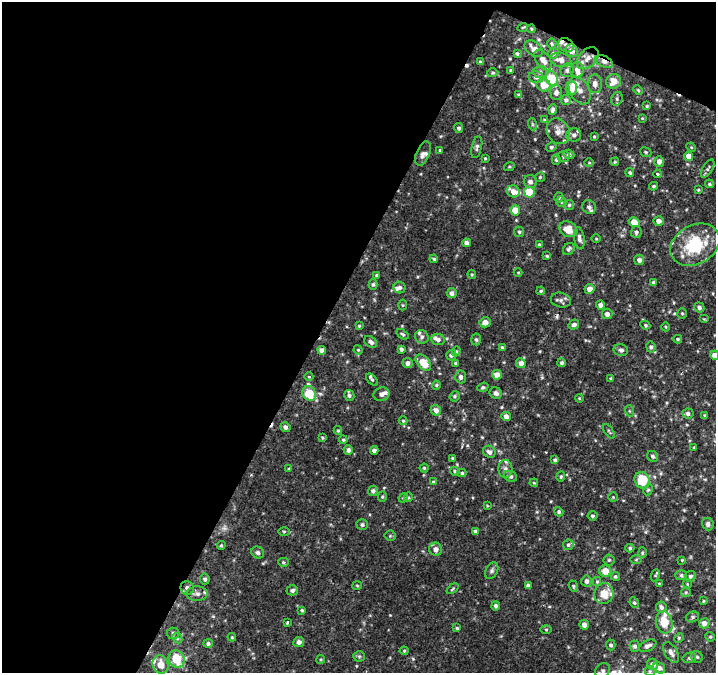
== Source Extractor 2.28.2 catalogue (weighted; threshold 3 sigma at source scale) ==
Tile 1 of 2 x 2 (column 1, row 1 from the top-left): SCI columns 1-714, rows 727-1397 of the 1427 x 1450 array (HDU 1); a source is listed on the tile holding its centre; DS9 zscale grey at full resolution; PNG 718 x 675 px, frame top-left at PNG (2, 2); each listed source drawn as its Kron ellipse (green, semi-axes under 4 px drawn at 4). Shown black and unused: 47% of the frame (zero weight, under 2 of 3 exposures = <1% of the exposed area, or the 3 px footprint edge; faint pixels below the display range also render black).
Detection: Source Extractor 2.28.2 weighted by HDU 2 'WHT'; one run over the whole footprint, this tile lists its part. Background 0.00346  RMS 0.0023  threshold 0.0104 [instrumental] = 3 sigma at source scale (4.5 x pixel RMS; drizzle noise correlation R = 1.50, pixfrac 1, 0.0396/0.0396 arcsec/px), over >= 5 px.
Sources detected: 264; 1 too faint to see at this stretch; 2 cosmic-ray / hot-pixel residue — neither listed nor drawn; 18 inside a brighter listed object's ellipse — not listed separately; the other 243 listed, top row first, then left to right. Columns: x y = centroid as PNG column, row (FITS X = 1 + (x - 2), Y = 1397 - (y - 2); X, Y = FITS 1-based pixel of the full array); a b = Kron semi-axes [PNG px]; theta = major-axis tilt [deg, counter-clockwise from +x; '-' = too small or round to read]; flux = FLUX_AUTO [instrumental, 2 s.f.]
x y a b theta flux
523 27 5 3 - 0.2
531 29 4 3 - 0.22
552 44 5 5 - 0.32
566 45 8 6 -37 1.3
534 49 10 7 -37 1.3
572 51 6 6 - 1.6
553 53 5 5 - 0.55
517 54 4 3 - 0.36
588 58 13 8 45 2.1
543 60 12 6 -54 1.8
561 60 11 7 -13 1.7
480 62 4 3 - 0.37
604 62 9 5 -24 1.1
510 70 3 3 - 0.22
567 70 7 6 - 0.71
577 70 7 6 - 1.3
540 72 7 5 -3 0.61
493 73 5 4 - 0.36
536 77 7 6 - 0.78
552 79 8 6 -69 9.7
614 81 7 7 - 2.6
595 84 9 7 -86 1.1
544 85 7 6 - 2.7
571 88 7 6 - 2.8
638 90 5 3 - 0.25
580 91 15 9 -60 1.8
556 92 7 6 - 0.72
518 94 4 3 - 0.21
617 99 7 5 73 0.57
566 100 5 5 - 0.56
647 106 4 3 - 0.26
553 109 5 4 - 0.52
642 118 4 3 - 0.21
544 120 3 3 - 0.29
532 124 6 4 -72 0.34
458 128 5 4 - 0.47
558 131 13 11 -61 1.8
574 135 7 6 - 0.82
594 136 3 3 - 0.21
477 147 11 5 77 0.64
551 147 5 4 - 0.42
691 147 5 4 - 0.23
440 150 4 3 - 0.3
646 152 6 4 -23 0.35
423 154 13 6 67 0.98
569 154 5 4 - 0.69
563 156 6 5 - 0.47
689 156 4 4 - 2
485 158 3 3 - 0.22
556 160 5 4 - 0.37
659 161 5 5 - 1.4
615 162 5 4 - 0.31
589 163 4 3 - 0.19
509 167 5 3 - 0.26
708 169 10 5 59 0.56
630 173 4 3 - 0.35
657 174 4 3 - 1.5
540 177 5 4 - 0.29
530 182 6 6 - 0.92
709 184 4 3 - 0.29
653 186 4 4 - 0.38
698 190 4 3 - 0.22
513 191 6 6 - 1.5
529 192 5 5 - 6.6
559 197 5 4 - 0.42
561 202 6 4 -43 0.37
569 205 5 5 - 0.35
589 207 7 6 - 0.71
515 210 5 5 - 3.4
659 221 5 4 - 1.1
634 222 6 4 -33 2.7
568 229 9 7 -29 3.7
519 232 5 5 - 0.4
636 232 6 5 - 0.64
579 238 11 5 -81 0.92
596 239 5 3 - 0.21
467 243 4 4 - 1
539 245 3 2 - 0.26
695 245 26 19 28 13
569 249 6 5 - 0.53
547 256 4 4 - 0.27
434 259 4 3 - 0.29
639 260 5 5 - 0.78
518 272 4 3 - 0.18
472 274 4 3 - 0.28
377 275 3 3 - 0.34
654 282 4 4 - 0.59
373 284 5 4 - 0.41
400 288 6 5 - 0.64
589 289 5 5 - 1.4
541 291 4 3 - 0.3
452 293 5 5 - 0.87
561 300 10 7 -14 0.83
402 305 5 3 - 0.22
600 305 4 4 - 1.1
699 307 5 5 - 0.62
682 313 5 4 - 0.32
607 314 5 5 - 1
704 319 5 4 - 0.23
485 322 5 5 - 1.6
574 325 5 4 - 0.79
645 325 5 4 - 0.33
359 326 4 3 - 0.23
666 327 4 3 - 0.19
403 334 7 4 -36 0.39
422 337 7 6 - 0.54
476 339 6 4 -85 0.45
678 339 4 3 - 0.31
438 340 7 5 -10 0.66
371 342 7 5 -41 0.76
651 347 5 4 - 0.47
502 348 4 3 - 0.44
401 349 4 4 - 0.55
322 350 4 4 - 0.96
358 350 5 4 - 0.22
621 350 7 6 - 0.79
456 351 5 4 - 0.35
451 355 5 5 - 0.6
715 355 4 4 - 1.5
407 363 5 5 - 0.89
423 363 9 6 -48 4
455 363 3 3 - 0.37
521 363 5 4 - 1.6
562 363 4 4 - 0.39
497 375 5 5 - 1.8
309 377 4 3 - 0.18
461 377 6 5 - 0.78
611 378 4 3 - 0.23
372 380 7 4 -46 0.47
436 385 4 4 - 0.26
483 387 6 4 19 0.4
309 393 7 6 - 6.2
496 393 6 5 - 0.78
381 394 8 7 - 1.2
349 395 5 5 - 0.55
455 396 5 5 - 0.38
579 398 4 3 - 0.2
436 410 5 5 - 1.2
630 411 6 3 -70 0.27
688 414 5 5 - 0.64
705 415 4 3 - 0.31
506 416 5 4 - 1.3
403 421 4 4 - 0.22
285 427 5 4 - 0.74
338 431 4 4 - 0.27
609 431 8 3 -57 0.3
322 438 4 3 - 0.24
343 440 4 3 - 0.3
694 447 4 3 - 0.18
348 450 5 4 - 0.68
374 450 4 4 - 0.96
489 452 7 5 -43 0.93
653 456 6 5 - 0.5
452 458 4 3 - 0.26
555 460 4 4 - 0.52
289 468 4 3 - 0.23
424 468 4 4 - 0.29
505 469 9 7 -87 0.84
455 471 5 4 - 0.3
462 473 4 4 - 0.34
510 476 7 5 -24 0.6
561 477 5 4 - 0.29
642 480 8 7 - 7.1
433 482 4 4 - 0.27
534 483 4 3 - 0.2
648 490 6 4 64 0.34
373 491 5 5 - 0.62
382 497 5 4 - 0.31
408 497 5 4 - 0.27
613 497 5 5 - 0.29
403 498 5 4 - 0.24
487 506 4 3 - 0.2
559 512 5 4 - 0.4
593 516 5 4 - 0.41
708 524 6 5 - 0.81
362 525 6 5 - 0.52
284 531 6 4 -1 0.33
475 531 4 3 - 0.5
390 536 5 5 - 0.31
221 545 4 3 - 0.28
568 545 5 5 - 0.43
630 548 4 4 - 0.33
436 549 6 6 - 1.3
258 552 7 5 -31 0.59
642 553 5 4 - 0.3
609 560 5 5 - 0.33
636 560 6 4 2 0.3
682 560 4 4 - 0.19
283 562 5 4 - 0.34
492 570 9 6 62 0.6
605 571 6 5 - 2.6
655 575 6 4 64 0.26
681 575 6 5 - 0.43
615 576 4 4 - 0.33
690 576 6 5 - 0.49
205 579 5 5 - 0.45
586 581 5 5 - 0.83
597 582 5 4 - 0.3
659 583 4 3 - 0.18
687 584 5 3 - 0.19
357 586 5 3 - 0.23
528 586 4 4 - 0.69
573 586 6 4 -70 0.33
187 588 7 6 - 0.9
453 589 7 4 39 0.3
292 590 6 5 - 0.58
686 592 5 4 - 0.29
197 594 10 7 2 0.92
604 594 10 9 - 3.8
703 601 3 3 - 0.23
634 603 5 4 - 0.38
496 606 4 4 - 0.51
661 607 6 5 - 0.69
302 610 4 3 - 0.3
692 617 7 5 16 0.46
287 622 3 2 - 0.42
664 622 11 8 -75 4.5
704 623 5 5 - 1.2
584 625 5 4 - 1.2
457 628 3 3 - 0.3
546 629 5 3 - 0.24
173 633 6 6 - 0.66
232 637 4 4 - 0.24
710 637 5 4 - 0.28
177 638 5 4 - 0.37
679 638 5 4 - 0.27
299 642 5 5 - 1.1
208 643 5 4 - 0.56
611 645 5 5 - 0.47
635 646 5 5 - 0.6
648 646 9 5 25 0.88
404 651 4 4 - 0.26
671 653 11 6 -59 1
359 656 5 5 - 0.37
697 657 6 5 - 0.49
689 658 7 5 14 0.45
177 659 9 7 -63 7.5
321 659 4 3 - 0.23
160 664 9 7 -69 2.8
653 664 6 5 - 1.3
659 668 6 5 - 1.1
603 671 8 6 51 0.87
650 671 5 4 - 0.31
Overlapping masked pixels (flux is a lower limit): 3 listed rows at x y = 531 29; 566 45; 604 62
Isophote crosses this tile's border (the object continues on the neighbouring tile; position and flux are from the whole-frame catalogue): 2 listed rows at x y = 715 355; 603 671